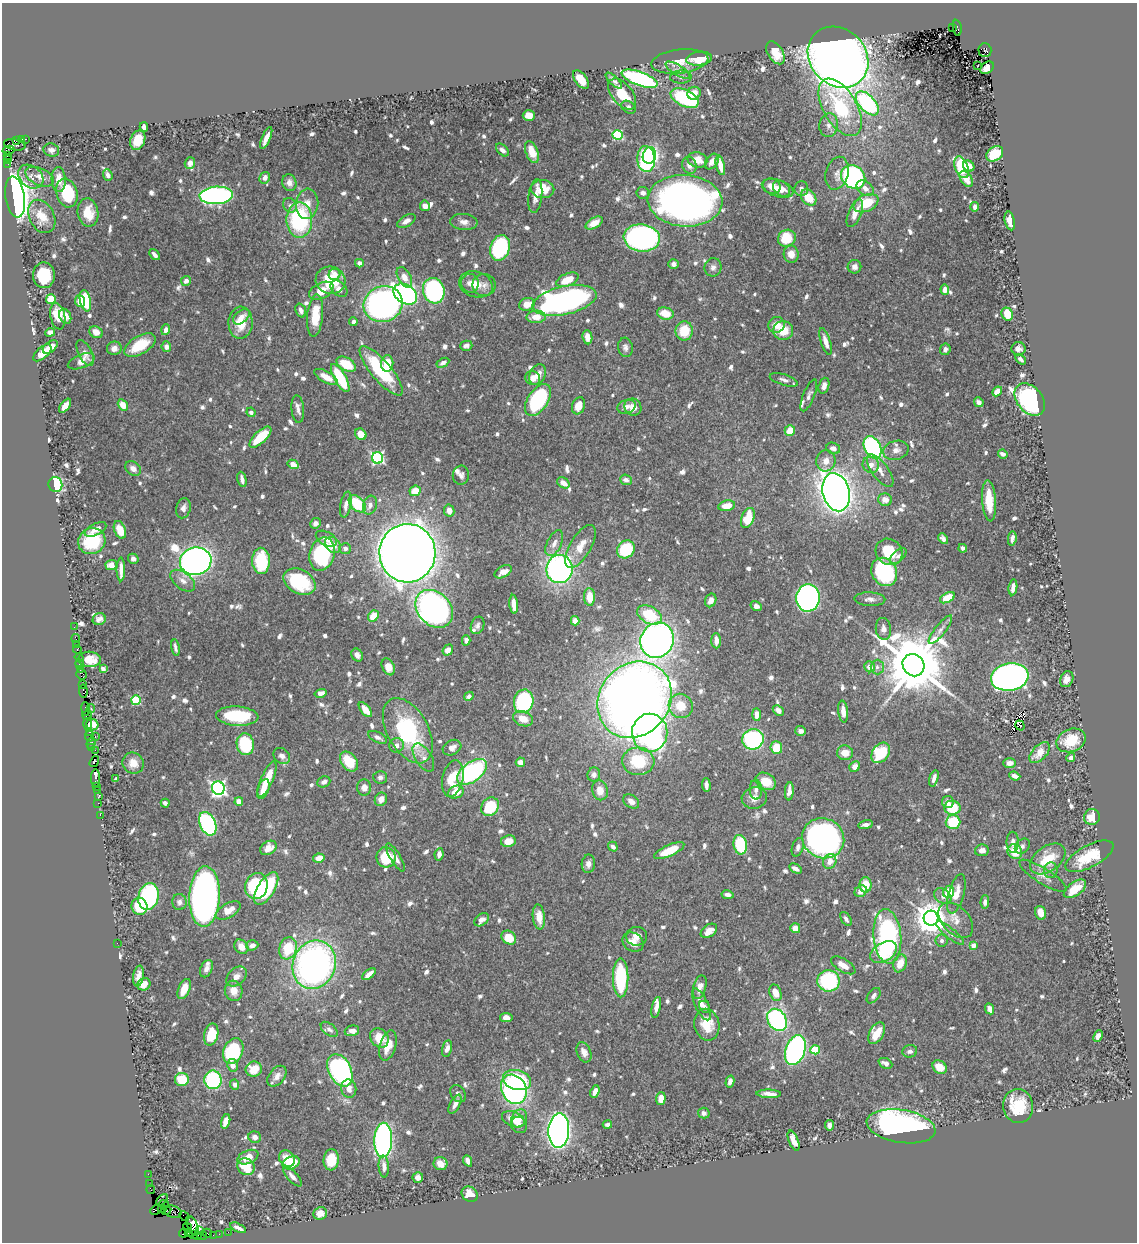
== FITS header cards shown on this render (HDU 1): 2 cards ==
NAXIS1  =                 1135
NAXIS2  =                 1240

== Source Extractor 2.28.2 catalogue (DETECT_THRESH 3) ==
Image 1135 x 1240 px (HDU 1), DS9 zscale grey, 1 PNG px = 1 image px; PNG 1139 x 1244 px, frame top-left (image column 1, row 1240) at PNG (2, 3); each listed source drawn as its Kron ellipse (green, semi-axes under 4 px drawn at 4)
Background 0.722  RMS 0.0095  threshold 0.0286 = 3 sigma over >= 5 px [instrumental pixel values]
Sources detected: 869; of the 869, the 500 brightest by FLUX_AUTO listed and drawn (369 fainter detections omitted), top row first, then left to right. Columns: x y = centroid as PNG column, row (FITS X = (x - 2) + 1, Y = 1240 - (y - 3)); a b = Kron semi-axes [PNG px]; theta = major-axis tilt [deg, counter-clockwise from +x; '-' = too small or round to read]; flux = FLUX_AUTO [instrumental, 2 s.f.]
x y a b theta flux
952 27 3 2 - 43
957 28 8 3 -80 420
985 50 7 6 - 640
775 53 13 7 -57 12
838 57 33 28 -46 920
699 59 13 7 7 16
680 61 29 12 6 11
978 66 3 2 - 3
987 68 7 5 39 3.8
678 70 14 5 -32 3.2
681 77 11 6 1 2.5
640 79 19 7 -20 130
581 80 10 6 -52 11
614 81 10 4 -43 2.5
694 93 7 6 - 6
622 94 18 10 -50 16
685 98 15 8 -26 59
867 103 14 8 -47 100
628 107 8 5 -36 2.2
840 107 32 16 -60 54
529 115 6 5 - 9.6
829 125 12 9 81 4
144 127 4 4 - 3.4
618 135 5 5 - 57
266 138 11 4 67 5.3
21 139 3 3 - 45
26 139 3 2 - 32
138 140 10 7 67 11
16 141 4 3 - 120
15 145 11 5 -11 580
8 150 6 3 13 29
51 150 8 6 -20 3.1
502 150 8 5 -44 2.7
532 152 11 6 -70 11
995 154 9 6 35 20
649 155 8 6 74 73
7 156 3 3 - 16
646 159 13 9 -86 130
8 160 3 2 - 48
697 160 10 7 -15 8.2
712 161 8 6 55 4.5
190 163 6 5 - 3.1
8 164 3 2 - 5.5
689 165 8 7 - 4.5
720 165 10 4 -77 7.8
969 166 6 5 - 4.3
961 167 11 6 -68 37
837 173 17 11 74 5.7
108 175 6 4 -68 2.5
31 177 14 10 -40 5.9
40 177 15 8 -23 5.6
853 177 13 11 -41 150
265 178 6 5 - 3.6
966 179 9 5 -56 7.1
59 180 12 7 -88 8.4
289 183 8 7 - 3.6
772 186 9 7 -29 6.9
777 188 16 8 -17 8.5
801 188 7 6 - 2.4
865 188 9 6 -38 4.7
543 189 11 9 -3 15
782 189 9 7 -41 5.5
67 193 15 10 -75 41
643 193 6 6 - 3.2
216 195 16 8 3 180
535 196 17 7 83 4.9
15 197 21 9 -81 570
809 198 9 6 -50 15
685 201 37 26 -4 440
866 203 13 8 24 24
307 204 15 11 84 7.6
290 205 7 6 - 2.2
425 206 5 5 - 3.7
975 207 5 4 - 2.7
88 213 14 10 -82 14
855 213 15 6 67 7.3
42 216 17 12 -63 12
299 220 17 13 89 70
406 221 10 5 31 4
1010 221 9 5 -77 6.6
464 222 14 8 -5 4.2
594 223 9 5 32 7.2
642 238 18 13 -7 190
787 238 9 8 - 23
500 248 13 9 71 76
791 254 8 7 - 6.3
154 255 6 3 -49 2.8
359 263 4 4 - 2.7
674 264 5 4 - 2.3
713 267 9 8 - 3.3
854 267 7 6 - 2.9
44 275 13 11 -88 24
335 275 6 5 - 2.9
404 277 11 6 -61 6.4
330 280 15 14 - 24
567 280 12 6 23 14
186 281 5 4 - 3.1
470 283 9 9 - 4
476 284 17 12 -16 9
484 285 12 11 - 4.2
339 289 10 6 -45 4.2
945 290 5 4 - 4.6
321 291 13 7 27 11
434 291 13 10 -72 130
405 294 13 9 -33 220
51 299 5 4 - 22
564 300 32 14 12 240
80 301 6 5 - 7
85 301 11 5 -78 37
383 304 20 17 21 270
527 304 8 6 22 7.6
301 310 7 5 -71 3
665 314 8 6 -15 13
1007 314 7 5 -64 16
58 316 13 7 -78 13
65 316 8 5 -65 4.2
315 316 21 8 85 17
241 317 9 6 40 4.6
536 317 9 6 1 9.2
353 322 4 3 - 2.8
240 323 16 12 87 15
776 325 8 8 - 7.8
166 330 5 4 - 3.4
684 331 9 8 - 19
783 331 10 9 - 14
50 332 5 4 - 2.8
96 332 7 5 -33 6.8
587 337 7 5 -83 6.2
826 342 14 5 -73 5.8
140 345 17 9 30 24
466 346 6 5 - 2.4
50 347 8 5 38 8.1
166 347 5 5 - 3.1
625 347 10 7 -83 2.6
114 348 7 6 - 4.2
945 349 6 5 - 2.8
1018 349 7 6 - 3
42 353 11 5 42 11
85 353 14 7 -63 3.8
1020 359 6 4 -46 2.3
81 361 14 6 21 6.2
387 363 8 6 84 14
443 363 7 4 29 2.3
346 364 10 6 -31 18
381 371 31 10 -49 52
538 375 11 7 64 5.8
326 377 13 5 -29 8
340 378 16 6 -61 40
533 378 7 7 - 4.7
784 380 14 5 -18 3.1
824 386 8 5 72 3.9
997 391 5 4 - 6.8
809 395 17 5 68 3.2
538 400 18 10 57 84
1030 400 18 12 -51 190
979 402 5 4 - 2.9
123 405 6 4 -58 9
65 406 8 4 53 7.6
579 406 9 6 72 8.6
626 407 9 7 20 3.7
633 407 9 8 - 5.5
298 409 14 6 -85 3.4
251 412 5 4 - 2.5
790 431 5 5 - 10
361 434 6 5 - 10
260 437 14 6 43 21
872 447 12 8 -63 130
833 448 7 5 -21 3.8
896 450 13 9 15 5
1003 454 5 3 - 2.9
378 458 6 5 - 120
826 461 11 9 73 6.1
293 464 6 4 -31 8.9
871 465 8 8 - 6.1
133 469 9 6 -36 3.9
880 471 19 8 -53 6.8
461 475 9 8 - 3.2
242 479 8 3 -78 3
626 480 6 5 - 3.5
563 483 7 5 -39 6
55 485 7 7 - 54
415 491 6 5 - 9.9
836 492 19 13 -75 800
885 500 7 6 - 6.6
989 501 20 7 -86 16
346 504 13 5 79 4.6
357 504 10 6 -45 29
370 505 9 7 74 3.8
727 506 8 5 11 9.5
183 508 10 7 76 3.5
449 510 6 5 - 4.7
748 518 10 6 68 22
315 523 5 5 - 2.4
96 529 12 5 26 5.2
120 530 9 5 -69 10
1012 538 7 4 81 2.6
326 539 11 6 -27 4.9
943 539 6 4 -53 2.9
92 541 14 12 24 35
554 543 14 7 64 4.9
333 545 9 7 -44 6.7
581 546 24 10 59 12
963 548 4 4 - 2.3
345 549 6 5 - 2.3
626 549 9 8 - 33
889 552 14 12 -43 21
407 553 29 28 - 1700
322 554 17 12 73 78
898 556 10 5 44 2.3
133 559 5 5 - 2.4
196 561 16 14 10 670
261 561 13 8 -90 37
111 565 5 5 - 7.5
121 569 12 4 90 5.1
559 569 14 13 - 210
503 572 9 5 29 6.3
884 572 15 12 -59 69
183 581 14 8 -38 4.9
300 582 17 12 -29 44
1013 587 8 4 82 3.5
589 597 9 5 -89 12
808 598 14 12 86 260
947 598 8 4 27 15
870 599 15 7 -2 3.7
711 600 7 5 67 4.6
514 604 9 4 -84 7.5
756 606 6 5 - 3.3
434 609 21 16 -46 350
650 615 13 8 -29 31
373 616 6 5 - 13
99 619 7 5 19 2.7
575 621 5 4 - 4
477 625 9 6 68 2.3
74 627 3 2 - 7
883 629 11 7 -82 3.9
940 630 18 5 52 3.6
76 639 4 2 - 21
466 640 5 4 - 2.5
657 640 18 16 61 430
716 641 7 5 -88 5.6
76 644 2 2 - 9.4
175 648 8 3 -78 2.2
77 649 4 3 - 66
448 650 6 5 - 5
357 655 7 5 -60 3.1
79 658 5 4 - 22
90 659 11 7 -3 9.2
79 664 5 3 - 59
913 665 12 10 -51 7000
388 667 9 6 -65 6.6
870 667 6 5 - 6.4
877 667 7 6 - 2.8
80 669 3 2 - 36
103 669 4 4 - 2.7
81 674 5 5 - 82
1010 677 19 13 9 400
1067 679 8 6 67 5.2
83 685 3 3 - 60
83 691 7 3 -83 62
321 693 6 4 16 3.4
469 696 5 4 - 2.5
136 700 5 4 - 43
635 700 40 35 51 850
524 701 12 9 77 74
681 706 12 12 - 12
86 709 7 3 -83 84
91 709 4 3 - 56
365 710 9 4 -51 9.4
778 710 6 4 -45 3
843 711 11 5 -83 6.2
87 715 5 3 - 65
757 715 6 4 -89 5.6
237 716 21 9 -3 45
523 719 10 7 -23 8
92 724 6 5 - 7.5
88 725 7 3 -79 130
1020 725 5 2 - 2.3
408 731 35 20 -61 72
801 731 5 5 - 3.2
89 732 3 2 - 47
650 733 19 17 -89 200
89 736 6 3 85 54
95 737 3 2 - 43
378 737 10 5 -27 2.9
753 739 11 10 - 98
1071 740 15 11 22 22
91 743 5 3 - 71
245 744 11 8 -82 44
396 745 7 7 - 3.3
91 748 3 2 - 25
452 748 10 7 28 4.1
776 748 6 6 - 15
95 750 2 2 - 26
845 753 8 7 - 8
881 753 11 8 52 34
1040 753 13 7 47 10
282 756 9 7 -37 3.2
423 757 16 8 -59 4.8
1071 757 4 4 - 3
349 761 11 8 -51 17
638 761 16 13 -5 31
94 762 6 4 57 84
520 762 5 4 - 4
133 763 11 10 - 6.2
1009 763 6 5 - 3.5
855 766 6 5 - 4.8
472 772 17 9 37 100
594 775 7 6 - 2.5
1015 776 6 4 -22 4
380 777 7 6 - 2.3
96 778 9 3 90 110
453 778 18 10 78 20
934 778 8 4 72 3
116 779 4 4 - 2.4
267 779 19 6 67 16
766 781 11 8 -29 13
324 782 7 5 24 2.6
706 785 7 3 -88 3.1
97 786 3 2 - 47
364 787 8 7 - 4.7
218 788 7 6 - 220
263 789 10 5 70 7.9
97 790 2 2 - 31
600 790 10 8 -78 8.1
756 790 10 6 -88 3
789 791 9 4 85 4.2
456 792 8 6 21 9.9
98 797 3 2 - 20
754 798 13 10 12 5.5
381 799 7 6 - 5.2
239 801 4 4 - 8.9
631 801 9 6 -36 4.3
948 802 6 5 - 3.3
98 803 2 2 - 22
165 803 4 4 - 2.4
490 807 10 8 52 31
952 808 8 7 - 23
100 815 2 2 - 13
1092 817 8 8 - 11
953 822 7 7 - 28
208 824 12 8 -66 100
865 825 7 4 9 2.4
823 838 21 19 -28 320
508 841 7 6 - 9.5
1013 842 10 6 90 3.7
740 845 10 6 -81 36
1022 846 8 6 45 2.3
613 847 5 4 - 2.6
798 847 9 5 71 2.4
268 848 9 6 32 6.6
982 850 7 5 9 3.7
669 851 16 5 24 15
1015 851 8 7 - 13
439 854 6 4 82 3.5
1089 856 26 11 28 28
386 857 10 9 - 26
395 857 16 5 -59 4.1
319 858 6 4 13 8.6
1048 859 20 12 36 21
830 861 7 6 - 6.2
588 864 9 6 86 3.6
795 869 7 4 -31 3.2
1051 870 8 7 - 2.3
1043 876 27 7 -32 5.8
866 885 7 6 - 13
256 886 13 11 76 71
266 888 18 8 58 43
1075 889 13 6 36 12
861 891 6 5 - 5.2
949 892 6 5 - 18
956 894 20 7 74 8.8
728 895 6 4 -11 2.6
148 896 14 10 75 100
943 896 9 7 -36 2.9
205 897 30 15 87 410
179 902 8 7 - 2.6
985 902 6 4 87 2.4
139 906 8 8 - 25
228 910 13 7 31 7.8
1041 913 7 5 -74 7.3
539 917 12 6 -84 9
931 918 7 7 - 1400
846 919 8 4 -58 2.4
482 920 8 5 38 5.1
956 920 21 13 -46 8.9
795 928 5 5 - 8
709 931 9 6 36 6.2
950 933 17 5 -39 3.5
637 936 10 9 - 4.2
887 936 27 14 -85 120
509 938 8 6 -39 14
941 941 6 6 - 2.4
633 942 11 9 -33 6.2
117 943 2 2 - 6.2
252 945 6 5 - 3.2
973 945 4 4 - 7.8
241 947 8 6 -49 5.9
288 948 11 8 71 22
884 952 15 9 32 17
900 963 9 6 69 9.5
314 965 24 21 69 270
843 965 13 6 -31 7.5
206 969 9 6 64 3.1
369 974 8 4 38 5
138 976 10 5 80 4.8
236 977 12 8 43 4.6
621 978 19 7 -90 51
828 981 11 10 - 62
144 984 7 6 - 6.4
700 987 12 6 74 4.9
184 989 11 5 67 8.3
234 991 10 8 -76 7
775 993 8 5 -71 10
874 996 9 5 51 2.3
701 1004 17 6 -65 5.7
656 1007 11 4 78 3.5
705 1007 6 5 - 2.3
990 1009 6 4 -65 4.3
506 1017 6 4 -11 4.9
777 1020 12 9 -55 120
707 1025 16 12 -78 16
329 1029 10 5 -38 2.4
352 1031 7 5 16 3.6
877 1033 12 7 61 13
211 1034 11 7 75 22
1098 1036 6 4 64 3.4
379 1038 10 8 -53 11
388 1046 15 8 72 9.7
447 1048 8 5 78 4.7
795 1050 15 9 70 180
815 1050 4 4 - 31
233 1051 13 9 68 59
910 1051 7 6 - 2.5
584 1052 10 7 -67 4.4
885 1063 7 5 -24 3.5
233 1065 6 5 - 4.9
940 1067 8 6 -38 10
254 1069 8 7 - 12
340 1070 17 11 -63 220
277 1076 12 7 51 4.3
182 1079 7 6 - 21
213 1080 9 8 - 61
517 1080 14 9 -15 44
730 1081 6 4 76 3.3
235 1085 5 4 - 3.1
349 1089 9 7 -83 4.5
514 1089 15 12 -63 160
595 1091 6 4 66 4.8
458 1094 9 7 -55 2.3
769 1094 12 4 -1 4.5
661 1098 6 5 - 6.3
455 1104 10 5 62 3.4
1018 1106 17 15 -78 25
704 1113 6 5 - 2.7
519 1118 9 7 60 7.7
513 1119 12 7 -23 9.7
226 1121 7 4 73 6.3
607 1124 5 3 - 2.5
519 1125 8 8 - 3.5
830 1125 5 4 - 2.8
901 1126 35 16 -9 210
559 1131 17 10 87 540
255 1137 6 5 - 3.1
383 1140 17 9 87 200
794 1141 10 4 -68 5.9
248 1157 11 6 23 8.5
287 1158 8 7 - 8.9
331 1160 11 7 85 16
468 1161 6 4 -66 2.5
291 1163 9 6 24 16
441 1164 7 6 - 6.4
384 1166 11 5 -85 3.9
246 1167 9 8 - 18
148 1174 2 2 - 14
292 1176 12 5 -47 3.4
418 1177 5 5 - 3.6
150 1184 2 2 - 9.7
151 1189 4 2 - 35
470 1194 8 7 - 7.8
162 1200 7 3 44 51
164 1204 5 3 - 450
162 1209 4 3 - 210
156 1210 6 4 29 130
166 1211 5 3 - 47
173 1212 9 6 -14 160
320 1213 7 6 - 5.6
184 1216 6 2 -45 25
193 1226 10 5 -63 600
187 1228 6 3 -65 48
238 1228 8 3 -25 2.7
199 1230 4 3 - 350
228 1232 2 2 - 12
184 1233 4 2 - 59
189 1233 4 3 - 160
207 1233 5 3 - 41
194 1234 3 2 - 24
219 1234 2 2 - 9.7
213 1235 2 2 - 15
197 1236 4 2 - 18
202 1236 5 3 - 41
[369 fainter detections neither listed nor drawn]